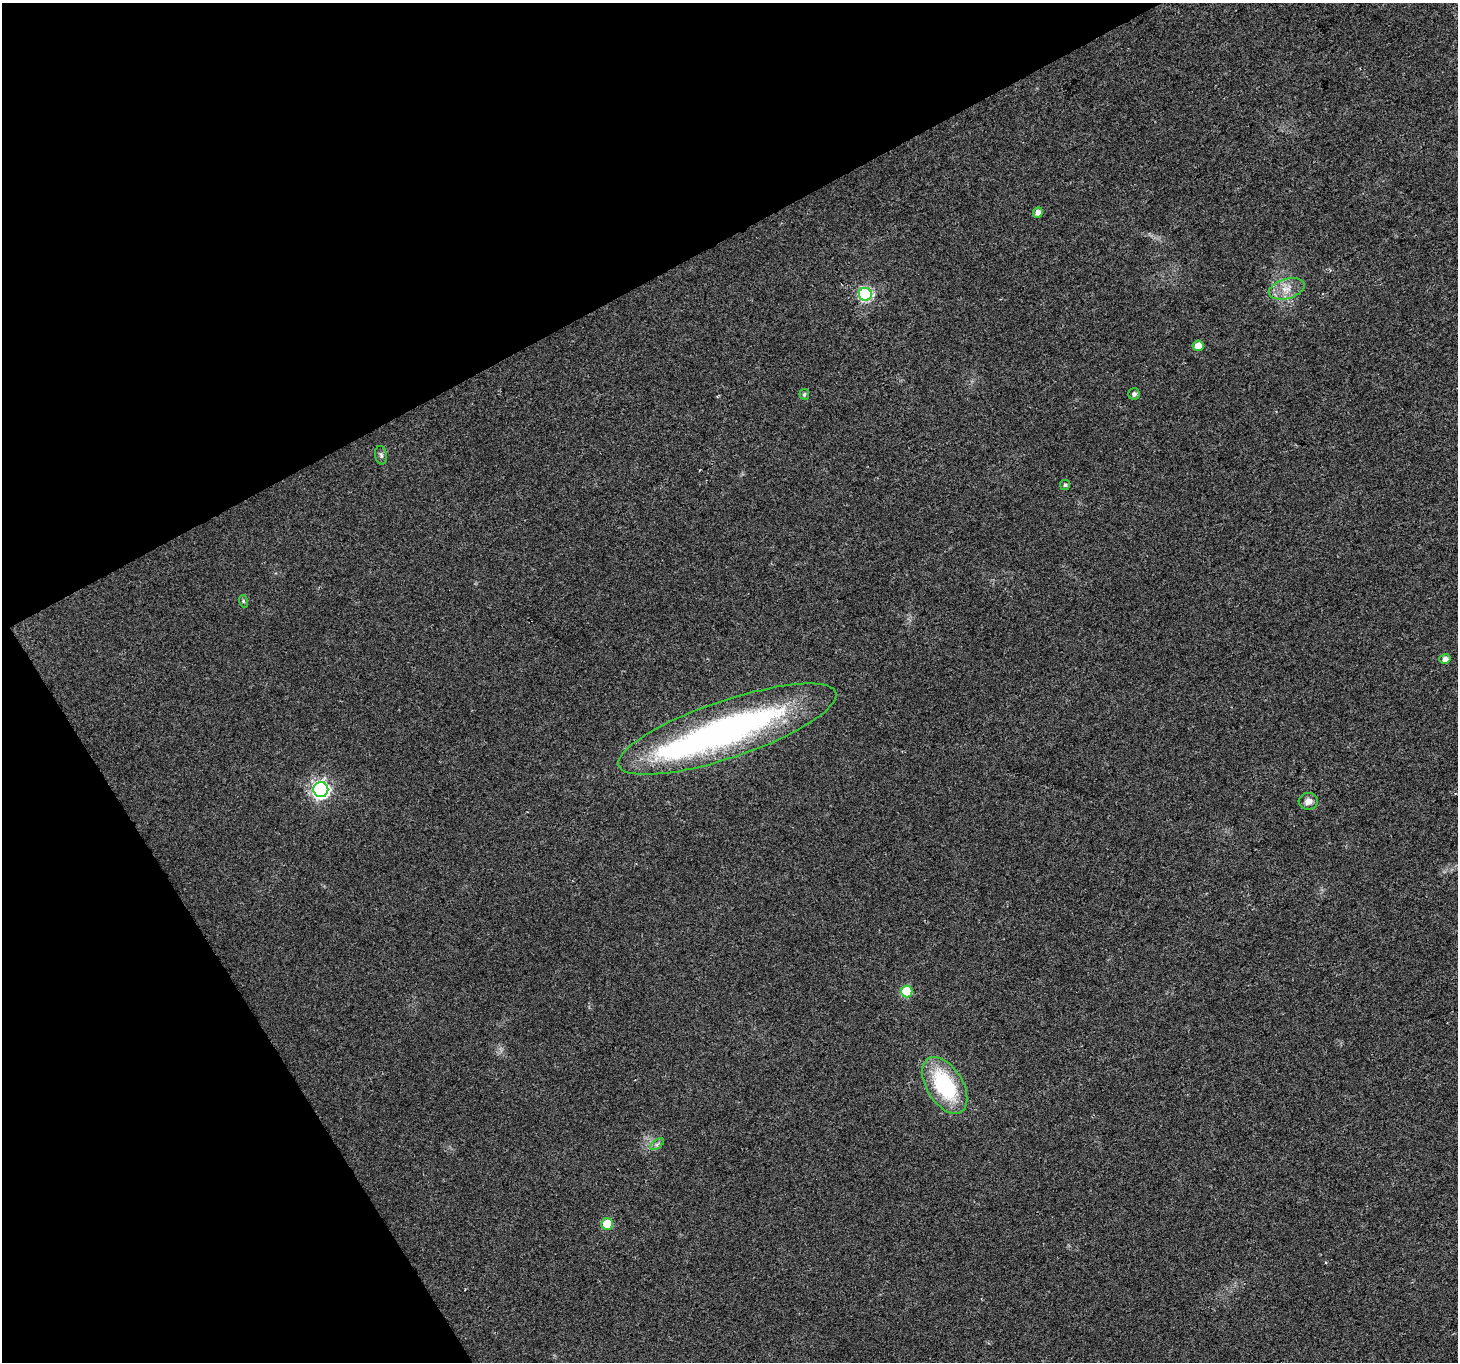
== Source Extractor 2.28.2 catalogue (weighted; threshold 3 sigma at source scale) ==
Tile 5 of 4 x 4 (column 1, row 2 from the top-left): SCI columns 4-1459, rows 2891-4250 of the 5826 x 5719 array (HDU 1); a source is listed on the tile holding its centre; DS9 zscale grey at full resolution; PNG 1460 x 1364 px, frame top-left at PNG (2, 3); each listed source drawn as its Kron ellipse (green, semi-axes under 4 px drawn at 4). Shown black and unused: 27% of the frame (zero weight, under 2 of 3 exposures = <1% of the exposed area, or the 3 px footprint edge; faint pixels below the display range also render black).
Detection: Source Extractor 2.28.2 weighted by HDU 2 'WHT'; one run over the whole footprint, this tile lists its part. Background 0.0247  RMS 0.0056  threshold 0.025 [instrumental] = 3 sigma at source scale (4.5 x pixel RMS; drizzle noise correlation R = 1.50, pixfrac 1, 0.0396/0.0396 arcsec/px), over >= 5 px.
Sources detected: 18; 1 inside a brighter object's white glare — neither listed nor drawn; the other 17 listed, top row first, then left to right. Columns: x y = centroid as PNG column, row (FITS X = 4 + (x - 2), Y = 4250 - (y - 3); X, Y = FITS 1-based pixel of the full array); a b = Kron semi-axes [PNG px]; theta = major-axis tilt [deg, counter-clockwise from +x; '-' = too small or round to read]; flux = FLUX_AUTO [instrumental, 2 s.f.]
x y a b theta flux
1038 213 5 5 - 3
1287 289 18 10 15 6.9
865 294 6 6 - 71
1198 346 5 5 - 6.6
804 394 5 5 - 1
1134 394 6 5 - 1.8
381 455 9 6 -80 1.4
1065 485 5 5 - 0.97
243 601 6 4 -72 0.74
1445 659 5 5 - 3.2
727 729 114 28 19 200
321 790 7 7 - 180
1308 801 9 8 - 3.5
906 991 6 6 - 29
945 1085 31 18 -58 48
657 1144 8 4 37 1.3
607 1224 6 6 - 20